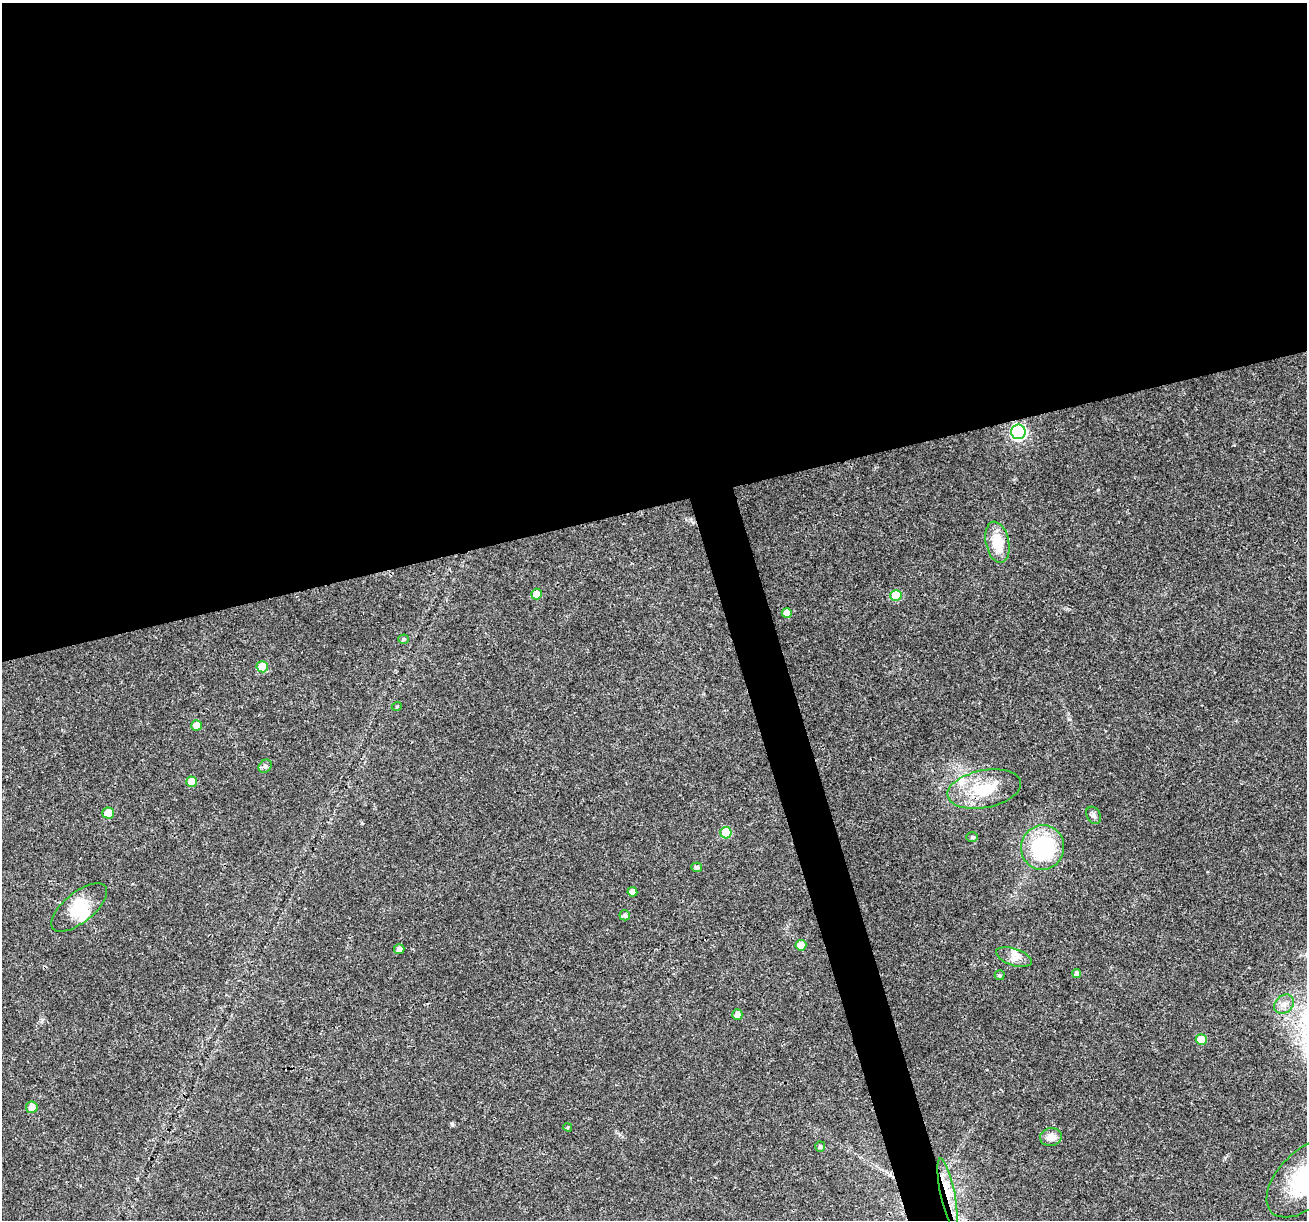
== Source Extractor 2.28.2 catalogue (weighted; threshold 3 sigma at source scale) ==
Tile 2 of 4 x 4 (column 2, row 1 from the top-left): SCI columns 1307-2611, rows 3757-4974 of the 5220 x 5027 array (HDU 1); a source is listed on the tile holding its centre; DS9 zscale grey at full resolution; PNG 1309 x 1222 px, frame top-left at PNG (2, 3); each listed source drawn as its Kron ellipse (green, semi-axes under 4 px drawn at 4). Shown black and unused: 43% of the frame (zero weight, under 3 of 4 exposures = <1% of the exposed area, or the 3 px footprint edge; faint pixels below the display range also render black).
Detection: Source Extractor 2.28.2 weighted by HDU 2 'WHT'; one run over the whole footprint, this tile lists its part. Background 0.0215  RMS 0.003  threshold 0.0133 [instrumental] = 3 sigma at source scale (4.5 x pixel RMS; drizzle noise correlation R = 1.50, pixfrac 1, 0.0396/0.0396 arcsec/px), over >= 5 px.
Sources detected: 38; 1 inside a brighter object's white glare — neither listed nor drawn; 2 inside a brighter listed object's ellipse — not listed separately; the other 35 listed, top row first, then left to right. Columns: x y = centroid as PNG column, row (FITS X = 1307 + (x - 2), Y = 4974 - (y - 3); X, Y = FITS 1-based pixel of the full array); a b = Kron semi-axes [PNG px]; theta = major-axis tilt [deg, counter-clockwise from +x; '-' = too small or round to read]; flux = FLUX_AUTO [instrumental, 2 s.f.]
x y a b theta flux
1018 432 7 7 - 69
997 542 21 11 -78 6.9
536 594 5 5 - 3.5
896 596 5 5 - 11
787 613 5 5 - 3.1
403 639 5 4 - 0.51
262 667 6 5 - 8.4
397 706 5 3 - 0.33
197 725 5 5 - 3.2
265 766 7 6 - 0.73
192 782 5 5 - 4.7
984 789 37 18 11 13
108 813 5 5 - 6.1
1094 815 9 6 -59 0.89
726 833 6 5 - 10
972 837 6 4 -1 0.43
1043 847 22 21 - 28
697 867 5 4 - 0.78
632 892 5 4 - 1.8
79 907 34 15 39 7.1
625 915 5 5 - 0.93
801 945 5 5 - 2.8
399 949 5 5 - 1.4
1014 957 18 8 -19 2.5
1077 973 4 4 - 1.2
1000 975 5 5 - 0.62
1284 1004 11 8 43 1.9
737 1015 5 5 - 1.8
1201 1040 5 5 - 5.6
32 1107 6 5 - 2.2
568 1127 4 3 - 0.34
1051 1137 11 8 8 2.3
820 1147 5 5 - 0.68
1306 1178 48 27 45 24
948 1193 35 7 -78 6.2
Overlapping masked pixels (flux is a lower limit): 1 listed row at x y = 948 1193
Isophote crosses this tile's border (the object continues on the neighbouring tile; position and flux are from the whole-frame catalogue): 1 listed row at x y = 1306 1178
Unlisted compact peaks at least as high as the median listed source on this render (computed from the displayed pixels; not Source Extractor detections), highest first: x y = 452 1124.